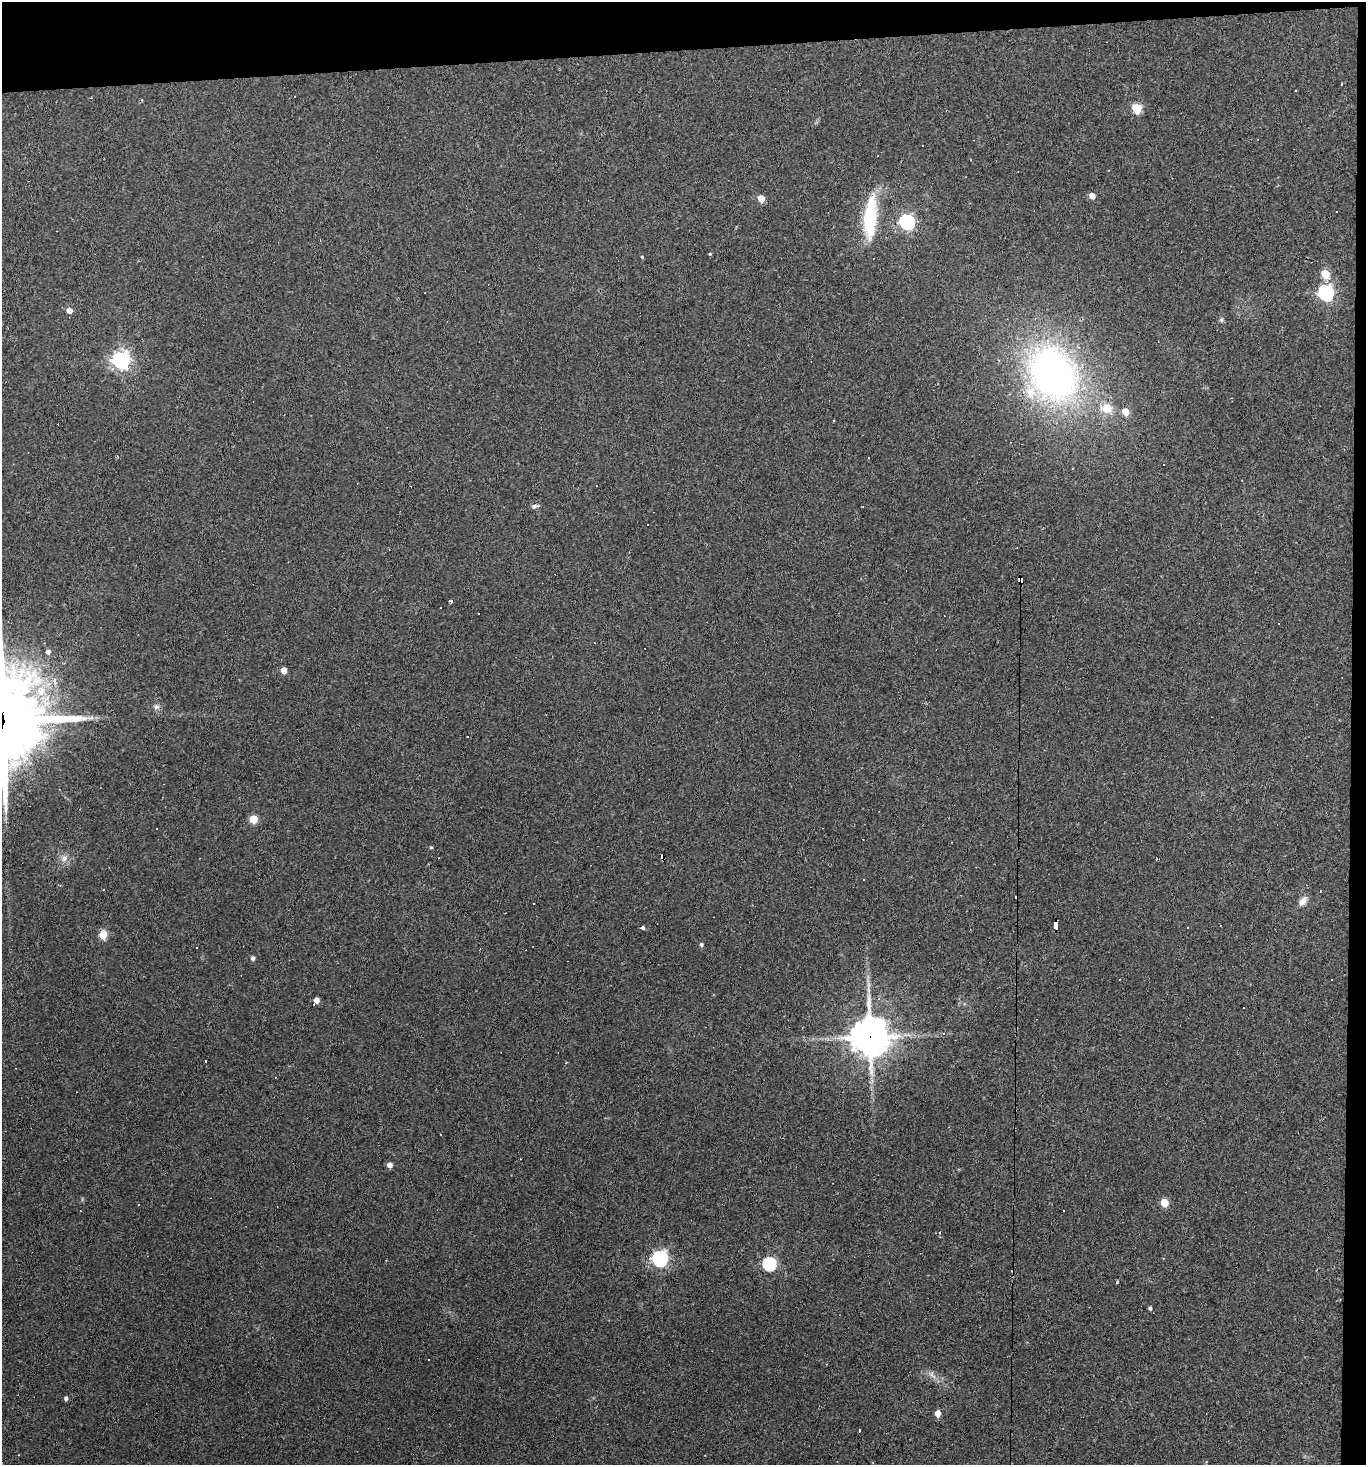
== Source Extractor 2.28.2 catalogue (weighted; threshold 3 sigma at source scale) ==
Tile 3 of 3 x 3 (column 3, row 1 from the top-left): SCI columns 2852-4215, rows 2926-4388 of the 4364 x 4388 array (HDU 1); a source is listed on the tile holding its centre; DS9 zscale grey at full resolution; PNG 1368 x 1467 px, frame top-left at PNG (2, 2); no overlay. Shown black and unused: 4% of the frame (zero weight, under 2 of 3 exposures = <1% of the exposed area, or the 3 px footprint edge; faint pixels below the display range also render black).
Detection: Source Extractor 2.28.2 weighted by HDU 2 'WHT'; one run over the whole footprint, this tile lists its part. Background 0.0931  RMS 0.0063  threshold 0.0285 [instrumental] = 3 sigma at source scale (4.5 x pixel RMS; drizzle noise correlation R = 1.50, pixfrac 1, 0.05/0.05 arcsec/px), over >= 5 px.
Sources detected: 84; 30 cosmic-ray / hot-pixel residue — not listed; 1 inside a brighter listed object's ellipse — not listed separately; the other 53 listed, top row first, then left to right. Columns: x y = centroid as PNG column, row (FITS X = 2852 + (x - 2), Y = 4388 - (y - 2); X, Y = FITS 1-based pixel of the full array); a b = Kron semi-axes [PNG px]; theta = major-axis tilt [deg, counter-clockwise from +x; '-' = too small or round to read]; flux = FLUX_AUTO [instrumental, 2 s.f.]
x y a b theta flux
1341 84 3 3 - 3.7
1137 108 6 5 - 29
922 145 3 3 - 1.4
1092 196 5 4 - 5.8
761 198 5 5 - 7.9
870 217 53 15 85 38
907 222 7 6 - 150
710 254 4 4 - 0.62
642 257 4 3 - 0.62
1325 274 6 5 - 17
1326 293 7 6 - 170
69 310 5 4 - 5.4
1221 320 6 5 - 1.1
121 360 7 7 - 280
1052 374 54 44 -61 270
1107 408 14 11 -10 9.7
1125 412 5 5 - 10
1073 469 3 2 - 0.7
535 506 10 5 7 1.9
648 525 3 3 - 6.5
1021 580 7 4 86 120
450 601 3 3 - 1.6
48 652 6 5 - 2
284 670 5 4 - 6.5
156 707 9 7 -12 2.2
3 721 32 25 85 6900
254 819 5 5 - 16
431 847 4 4 - 0.77
64 858 10 9 - 4.1
864 879 3 2 - 0.61
60 885 4 3 - 0.57
1303 901 14 8 53 4.2
1056 925 8 4 90 63
1220 925 2 2 - 0.36
642 928 5 4 - 1.5
103 934 5 5 - 25
701 944 4 4 - 1.2
253 958 4 4 - 2
868 990 9 4 -82 2.1
316 1000 5 4 - 3.9
314 1004 3 2 - 0.52
870 1037 12 12 - 1600
441 1135 2 2 - 0.62
390 1165 5 5 - 3.8
1164 1203 5 5 - 18
660 1258 7 6 - 190
769 1264 6 6 - 87
1150 1308 4 4 - 1.4
429 1360 3 2 - 0.57
932 1375 14 7 -54 3.3
66 1398 5 4 - 1.6
938 1413 5 5 - 6
859 1431 4 3 - 3.3
Overlapping masked pixels (flux is a lower limit): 4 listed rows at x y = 1021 580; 3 721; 1056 925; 870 1037
Isophote crosses this tile's border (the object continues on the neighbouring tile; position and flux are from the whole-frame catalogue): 1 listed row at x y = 3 721